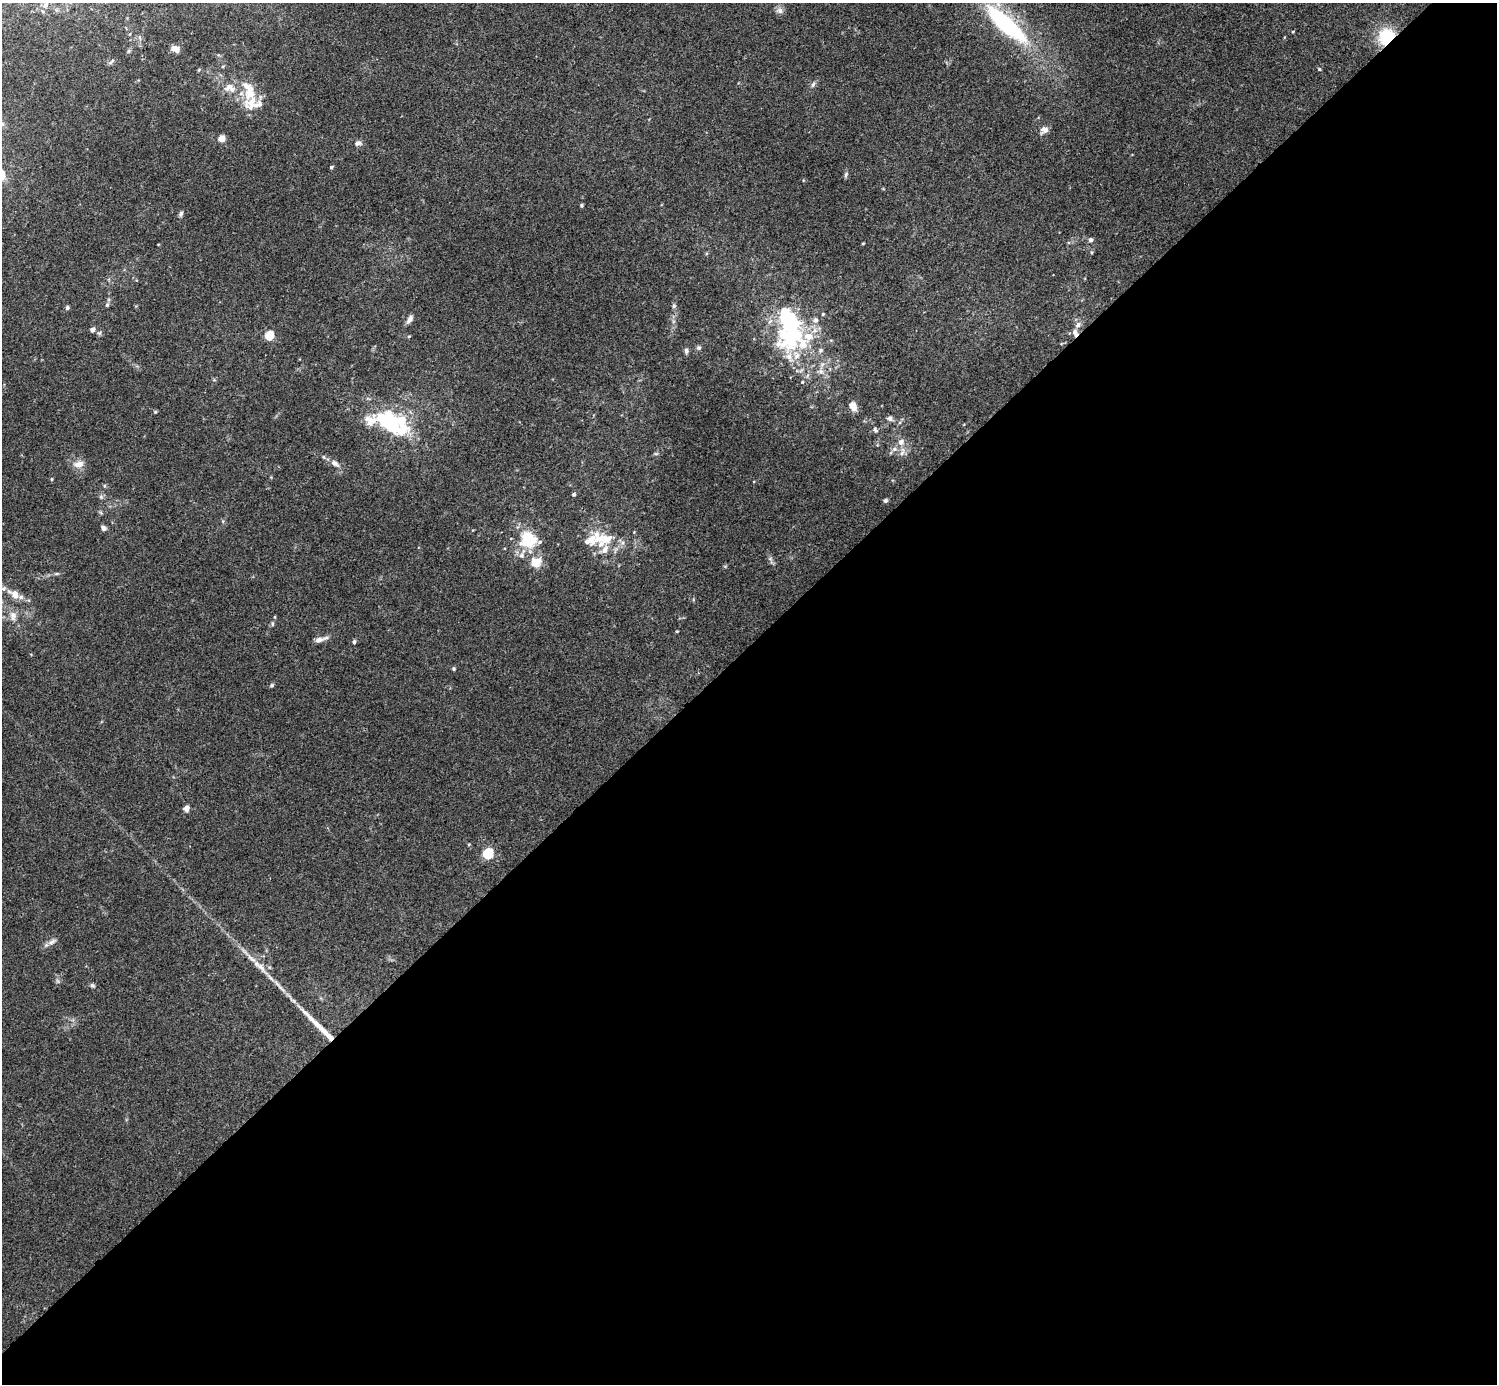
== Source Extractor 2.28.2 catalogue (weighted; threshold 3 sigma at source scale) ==
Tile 15 of 4 x 4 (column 3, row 4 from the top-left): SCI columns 2991-4485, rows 160-1541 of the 5985 x 5985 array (HDU 1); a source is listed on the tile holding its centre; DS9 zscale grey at full resolution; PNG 1499 x 1386 px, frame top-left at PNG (2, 3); no overlay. Shown black and unused: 53% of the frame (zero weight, under 3 of 4 exposures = <1% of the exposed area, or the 3 px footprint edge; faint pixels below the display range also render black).
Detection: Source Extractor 2.28.2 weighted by HDU 2 'WHT'; one run over the whole footprint, this tile lists its part. Background 0.0348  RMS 0.0047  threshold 0.0211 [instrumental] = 3 sigma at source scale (4.5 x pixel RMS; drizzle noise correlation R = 1.50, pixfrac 1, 0.05/0.05 arcsec/px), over >= 5 px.
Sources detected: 94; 4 inside a brighter object's white glare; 1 cosmic-ray / hot-pixel residue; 1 long thin detection or spike segment (spike, bleed or trail) — not listed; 16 inside a brighter listed object's ellipse — not listed separately; the other 72 listed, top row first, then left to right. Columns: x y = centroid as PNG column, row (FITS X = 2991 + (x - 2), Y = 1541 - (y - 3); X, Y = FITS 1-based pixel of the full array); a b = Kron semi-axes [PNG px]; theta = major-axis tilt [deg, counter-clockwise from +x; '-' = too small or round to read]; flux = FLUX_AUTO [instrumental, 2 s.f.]
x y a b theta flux
46 4 10 7 45 2.4
780 10 8 8 - 2
1006 24 58 17 -42 55
1293 31 4 3 - 0.42
1387 37 15 13 60 22
175 49 10 7 -22 2.8
111 62 9 3 54 0.75
223 66 5 3 - 0.5
1319 69 4 4 - 0.51
199 70 5 3 - 0.43
813 84 8 4 63 1.1
230 87 17 7 26 3.6
250 103 33 19 84 12
2 124 7 5 20 0.95
1044 130 11 8 -9 2.2
221 139 5 4 - 7.8
358 143 10 6 13 1.6
331 167 4 4 - 0.64
846 175 7 4 71 0.87
581 205 4 4 - 0.59
181 214 7 5 71 1.1
1091 240 6 5 - 1
863 243 4 3 - 0.42
107 305 5 4 - 0.82
674 306 7 5 86 0.93
67 308 5 4 - 1
823 314 4 4 - 0.5
410 319 11 6 56 1.9
787 319 30 25 -56 33
815 320 8 7 - 1.8
92 329 5 5 - 2.1
1075 332 10 7 60 2.2
99 333 6 5 - 0.84
269 336 5 5 - 23
409 336 5 3 - 0.47
698 348 6 6 - 0.9
686 351 8 5 -82 1.1
796 355 11 9 -89 4.1
821 371 8 7 - 1.9
802 382 4 4 - 0.46
853 405 11 9 -20 3.3
155 412 6 3 19 0.49
890 418 7 5 -40 1.6
389 424 38 19 -38 42
875 430 7 5 -49 0.93
901 442 8 7 - 2.4
894 449 7 6 - 1.3
902 452 14 6 76 2.2
335 463 13 7 -35 2.5
79 464 13 8 9 3.8
52 479 5 3 - 0.47
574 494 5 4 - 0.78
101 497 5 5 - 0.84
885 500 5 5 - 0.82
103 528 7 5 -42 1.4
528 540 25 22 -14 18
589 540 23 13 23 6.9
604 550 11 7 57 3
535 562 12 10 25 7.5
14 594 15 9 -34 5.4
13 615 10 9 - 2.8
272 624 6 4 -90 0.64
677 631 3 3 - 0.42
319 640 12 7 20 2.4
354 642 6 4 87 0.82
454 669 5 4 - 0.69
272 685 6 4 38 0.69
187 808 6 5 - 2.6
488 853 6 5 - 41
51 942 13 6 33 2
261 967 21 7 -48 5
92 985 7 5 -18 0.82
Overlapping masked pixels (flux is a lower limit): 1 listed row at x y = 1387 37
Isophote crosses this tile's border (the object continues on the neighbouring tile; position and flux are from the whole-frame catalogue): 1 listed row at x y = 2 124